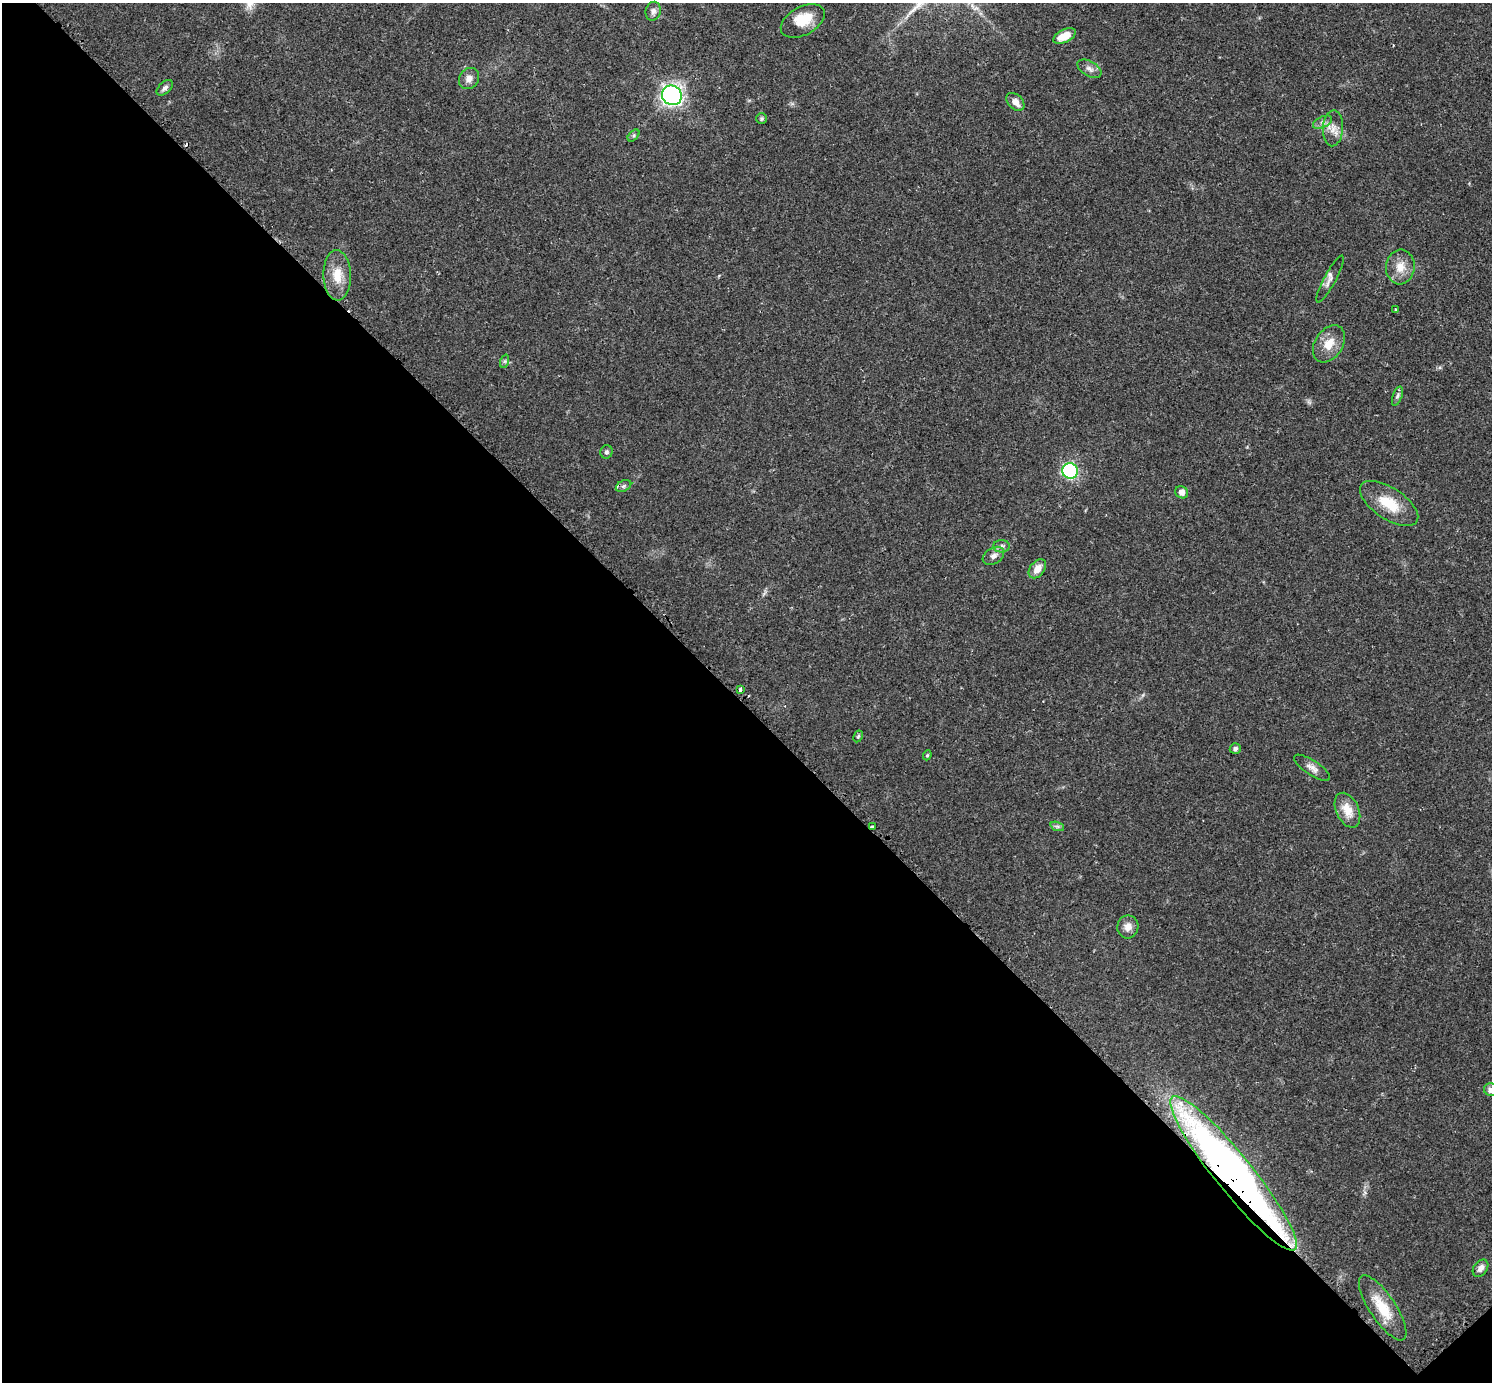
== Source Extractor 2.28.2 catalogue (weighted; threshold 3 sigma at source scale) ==
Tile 14 of 4 x 4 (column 2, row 4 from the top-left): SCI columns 1519-3008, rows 187-1566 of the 6040 x 6040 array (HDU 1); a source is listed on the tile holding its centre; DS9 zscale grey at full resolution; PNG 1494 x 1384 px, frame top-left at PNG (2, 3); each listed source drawn as its Kron ellipse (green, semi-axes under 4 px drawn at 4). Shown black and unused: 49% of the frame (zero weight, under 2 of 3 exposures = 2% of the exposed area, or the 3 px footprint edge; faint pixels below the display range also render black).
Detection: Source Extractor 2.28.2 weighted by HDU 2 'WHT'; one run over the whole footprint, this tile lists its part. Background 0.0818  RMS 0.0056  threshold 0.025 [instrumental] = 3 sigma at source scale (4.5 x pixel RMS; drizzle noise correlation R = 1.50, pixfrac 1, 0.05/0.05 arcsec/px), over >= 5 px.
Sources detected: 41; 1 inside a brighter object's white glare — neither listed nor drawn; the other 40 listed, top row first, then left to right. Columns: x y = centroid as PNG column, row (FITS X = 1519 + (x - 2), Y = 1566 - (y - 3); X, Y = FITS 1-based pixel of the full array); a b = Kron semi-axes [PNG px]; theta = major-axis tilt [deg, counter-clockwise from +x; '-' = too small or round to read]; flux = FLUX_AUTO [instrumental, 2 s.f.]
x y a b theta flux
653 11 9 7 76 2.4
803 21 24 14 29 12
1064 36 12 6 27 7.2
1089 69 13 7 -29 2.7
469 79 11 9 54 3.5
165 88 10 5 43 1.9
672 95 10 9 - 160
1015 102 10 7 -45 4
761 119 5 5 - 0.96
1323 122 10 5 25 2.1
1333 128 18 10 87 5.3
634 135 7 4 46 0.89
1400 267 17 14 84 7.4
337 275 25 14 -88 11
1330 279 26 6 62 3
1396 309 3 3 - 0.59
1329 344 20 14 57 8.9
505 361 7 4 72 0.98
1397 396 10 4 71 1.3
606 452 6 6 - 1.2
1070 471 8 7 - 65
623 486 8 5 27 1.3
1182 492 7 6 - 3.1
1389 503 33 15 -34 16
1001 546 8 6 2 1.9
993 556 12 8 31 2.9
1037 569 11 7 52 5.3
740 690 4 3 - 2.4
858 736 6 4 62 0.93
1235 749 5 5 - 1.4
927 755 5 4 - 0.77
1312 768 21 7 -33 3.5
1347 810 18 11 -65 8.3
1057 826 7 4 -18 1.1
872 827 4 2 - 0.51
1128 927 11 10 - 4.2
1491 1090 7 6 - 4.3
1233 1173 98 18 -51 370
1480 1268 9 6 53 2.7
1383 1308 38 13 -57 16
Overlapping masked pixels (flux is a lower limit): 1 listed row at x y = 1233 1173
Isophote crosses this tile's border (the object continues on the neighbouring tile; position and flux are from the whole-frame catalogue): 1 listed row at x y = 1491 1090